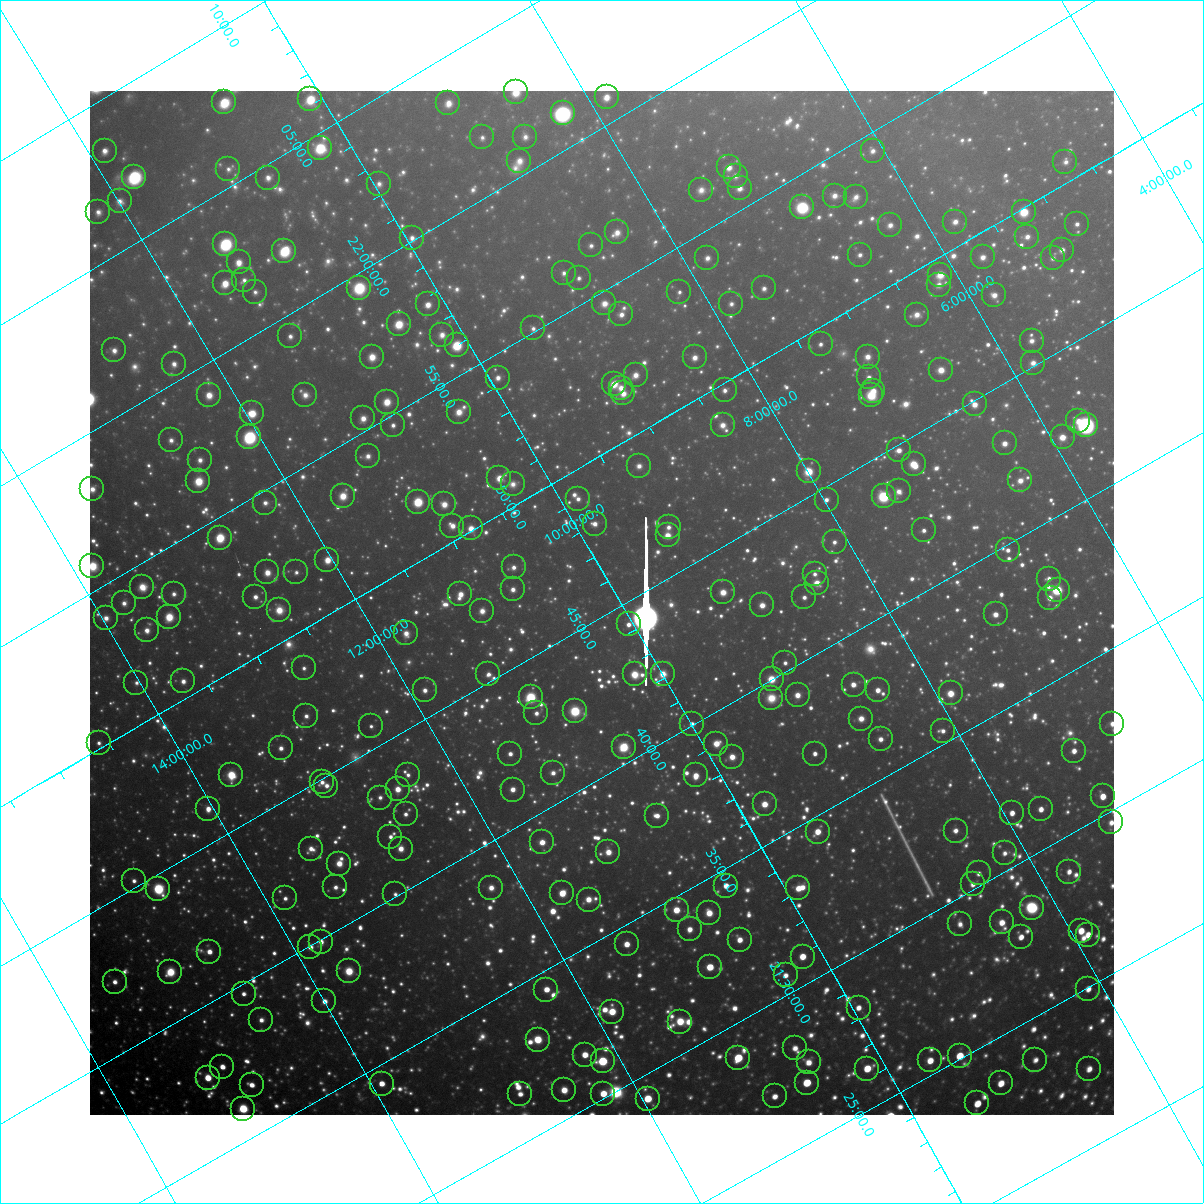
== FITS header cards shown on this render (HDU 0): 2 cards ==
NAXIS1  =                 1024 / Required FITS header
NAXIS2  =                 1024 / Required FITS header

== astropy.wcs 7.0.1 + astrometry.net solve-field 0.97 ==
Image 1024 x 1024 px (HDU 0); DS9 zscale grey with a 90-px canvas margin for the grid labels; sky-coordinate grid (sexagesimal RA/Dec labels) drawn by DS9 from the SOLVED WCS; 274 Tycho-2 reference stars matched to detected sources circled (green)
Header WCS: RA---TAN-SIP/DEC--TAN-SIP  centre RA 21:45:26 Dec +10:09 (326.36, +10.14 deg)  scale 31.7 arcsec/px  FOV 540.8' x 540.6'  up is +120 deg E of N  parity flipped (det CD > 0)
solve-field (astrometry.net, Tycho-2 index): VERIFIED the header's WCS against the Tycho-2 star catalogue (verified at 8 index scales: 11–298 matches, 0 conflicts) and refined it, rather than solving blind
Solved WCS: RA---TAN-SIP/DEC--TAN-SIP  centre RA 21:45:26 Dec +10:09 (326.36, +10.14 deg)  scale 31.7 arcsec/px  FOV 540.6' x 540.7'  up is +120 deg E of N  parity flipped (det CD > 0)
The solver's refit moves the header's centre by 1.6 arcsec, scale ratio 0.9997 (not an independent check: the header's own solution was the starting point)
Tycho-2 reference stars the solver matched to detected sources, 274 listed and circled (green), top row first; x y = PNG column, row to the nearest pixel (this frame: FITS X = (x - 90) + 1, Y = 1024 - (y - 91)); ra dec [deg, ICRS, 3 dp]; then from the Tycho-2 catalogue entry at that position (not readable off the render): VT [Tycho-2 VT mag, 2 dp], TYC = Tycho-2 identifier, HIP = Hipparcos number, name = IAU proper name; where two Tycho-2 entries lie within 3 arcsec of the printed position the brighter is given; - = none
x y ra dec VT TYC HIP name
516 92 330.663 +8.515 7.87 1135-27-1 - -
607 97 330.212 +7.852 7.99 1135-489-1 108663 -
310 99 331.544 +10.093 7.14 1140-1050-1 109117 -
224 102 331.914 +10.754 7.19 1140-823-1 109226 -
448 103 330.885 +9.071 8.43 1135-274-1 - -
563 113 330.288 +8.257 5.80 1135-877-1 108699 -
482 137 330.470 +8.972 9.38 1135-132-1 - -
525 137 330.279 +8.644 8.92 1135-1052-1 108696 -
320 148 331.130 +10.240 7.03 1139-952-1 108963 -
105 151 332.098 +11.870 8.47 1144-1408-1 - -
873 151 328.604 +6.084 8.94 557-543-1 108130 -
519 161 330.122 +8.796 9.16 1135-402-1 - -
1065 162 327.656 +4.681 9.41 552-1295-1 - -
729 167 329.124 +7.242 8.54 557-409-1 - -
228 169 331.389 +11.026 9.31 1140-103-1 - -
736 176 329.030 +7.228 9.31 557-67-1 - -
134 177 331.761 +11.768 7.04 1144-731-1 109181 -
268 178 331.142 +10.766 8.79 1139-896-1 - -
379 184 330.587 +9.959 9.34 1139-435-1 - -
740 188 328.917 +7.254 8.76 557-367-1 108239 -
701 190 329.078 +7.554 9.29 1122-360-1 108286 -
835 196 328.434 +6.570 8.82 557-1163-1 - -
856 197 328.330 +6.415 9.07 557-1154-1 108038 -
120 201 331.643 +11.988 8.97 1144-1048-1 - -
802 207 328.491 +6.865 6.23 557-1205-1 108090 -
98 212 331.658 +12.197 9.12 1144-950-1 109154 -
1024 212 327.464 +5.213 7.46 552-597-1 107764 -
955 222 327.697 +5.774 8.46 556-1145-1 - -
1077 224 327.137 +4.868 9.06 552-1178-1 - -
890 225 327.961 +6.281 9.00 556-434-1 - -
617 232 329.133 +8.378 8.87 1122-558-1 - -
1027 237 327.261 +5.297 9.06 552-741-1 - -
412 238 330.025 +9.954 9.04 1139-1487-1 - -
225 244 330.829 +11.387 5.81 1143-506-1 108875 -
591 245 329.152 +8.634 9.23 1122-8-1 - -
1062 250 327.006 +5.094 8.92 552-507-1 - -
284 251 330.506 +10.974 6.35 1139-756-1 108766 -
860 255 327.871 +6.641 9.18 556-883-1 - -
983 257 327.301 +5.723 8.78 556-1279-1 - -
707 258 328.531 +7.808 9.04 1122-270-1 - -
1053 258 326.983 +5.200 9.47 552-311-1 - -
239 262 330.628 +11.371 8.12 1143-1366-1 108806 -
564 273 329.066 +8.963 9.42 1122-123-1 - -
940 275 327.357 +6.121 8.35 556-1339-1 - -
579 278 328.959 +8.872 9.29 1122-271-1 - -
244 280 330.467 +11.409 9.27 1143-1146-1 - -
225 283 330.530 +11.568 7.84 1143-1548-1 - -
939 285 327.289 +6.176 9.12 556-826-1 - -
359 288 329.882 +10.576 7.18 1139-929-1 108566 -
764 288 328.045 +7.516 9.13 1122-920-1 - -
255 292 330.326 +11.381 9.50 1143-210-1 - -
679 292 328.398 +8.171 9.43 1122-1012-1 - -
994 295 326.963 +5.803 8.79 556-1033-1 - -
604 303 328.648 +8.792 8.92 1122-517-1 108143 -
428 304 329.441 +10.133 8.13 1139-161-1 108413 -
731 304 328.074 +7.831 9.56 1122-1192-1 - -
621 314 328.487 +8.711 8.75 1122-1459-1 - -
917 315 327.160 +6.475 9.03 556-798-1 - -
399 324 329.424 +10.440 7.34 1139-966-1 108408 -
533 328 328.779 +9.443 9.34 1126-1346-1 108187 -
442 335 329.145 +10.162 8.78 1126-1571-1 - -
290 336 329.826 +11.315 9.12 1143-602-1 - -
1032 341 326.449 +5.723 9.16 556-1133-1 - -
821 344 327.364 +7.334 9.25 556-154-1 - -
457 345 328.996 +10.097 7.17 1126-448-1 108263 -
114 350 330.524 +12.705 8.67 1143-619-1 108775 -
372 357 329.293 +10.790 8.23 1126-1585-1 - -
695 357 327.826 +8.347 8.61 1122-1390-1 107868 -
868 357 327.058 +7.032 8.69 556-232-1 107646 -
1033 363 326.275 +5.809 9.14 556-1374-1 - -
174 364 330.147 +12.316 8.98 1143-1525-1 - -
941 370 326.631 +6.535 7.87 556-959-1 - -
636 375 327.959 +8.873 8.94 1122-1065-1 - -
869 377 326.895 +7.117 9.24 556-927-1 - -
498 378 328.561 +9.930 8.85 1126-511-1 - -
614 384 327.986 +9.079 7.84 1122-901-1 107925 -
621 388 327.927 +9.042 8.41 1122-759-1 107902 -
725 390 327.438 +8.266 9.32 1121-1422-1 107754 -
873 391 326.771 +7.141 8.79 556-599-1 107559 -
623 393 327.871 +9.050 8.72 1122-865-1 - -
209 395 329.744 +12.194 8.32 1143-700-1 - -
305 395 329.306 +11.466 8.99 1130-1729-1 108367 -
871 395 326.745 +7.175 7.76 556-38-1 107549 -
387 402 328.881 +10.880 7.83 1126-16-1 108228 -
975 404 326.216 +6.433 8.14 555-962-1 - -
459 412 328.476 +10.380 8.40 1126-843-1 - -
252 413 329.406 +11.947 7.51 1143-1360-1 108396 -
363 418 328.861 +11.133 8.42 1126-988-1 - -
1078 421 325.633 +5.719 8.97 555-392-1 - -
393 425 328.673 +10.938 9.06 1126-1161-1 - -
723 425 327.183 +8.435 8.74 1121-640-1 - -
1086 425 325.564 +5.680 5.50 555-1663-1 107151 -
249 437 329.235 +12.076 5.54 1130-1972-1 108339 -
1063 437 325.577 +5.912 7.62 555-42-1 107153 -
171 440 329.570 +12.682 9.19 1143-89-1 - -
1005 443 325.785 +6.377 8.26 555-1244-1 - -
899 450 326.202 +7.209 8.37 555-43-1 - -
368 456 328.549 +11.266 9.03 1130-1398-1 - -
200 460 329.286 +12.554 9.19 1130-1806-1 - -
914 464 326.033 +7.158 7.49 555-887-1 - -
639 466 327.245 +9.253 9.14 1121-1093-1 107698 -
809 471 326.442 +7.988 7.33 1121-1547-1 107447 -
499 478 327.781 +10.368 7.93 1126-1094-1 107858 -
1020 480 325.432 +6.421 8.47 555-1126-1 107107 -
198 481 329.127 +12.659 7.86 1130-1661-1 108307 -
513 484 327.674 +10.292 9.35 1126-794-1 - -
92 489 329.554 +13.494 8.59 1147-676-1 - -
899 491 325.888 +7.392 9.39 555-1089-1 - -
343 496 328.354 +11.634 7.92 1130-768-1 108051 -
884 496 325.916 +7.529 6.60 1121-1130-1 107271 -
578 499 327.266 +9.862 9.08 1125-1549-1 - -
827 500 326.146 +7.977 8.97 1121-1040-1 - -
418 502 327.966 +11.091 6.68 1126-413-1 107919 -
265 503 328.656 +12.253 9.21 1130-1130-1 - -
444 504 327.828 +10.902 8.34 1126-443-1 - -
595 524 326.999 +9.846 8.81 1125-2072-1 - -
452 526 327.624 +10.935 8.71 1126-185-1 107811 -
669 527 326.639 +9.299 9.28 1121-541-1 - -
471 528 327.521 +10.807 7.88 1126-200-1 107780 -
924 530 325.477 +7.372 9.24 555-717-1 107118 -
668 535 326.581 +9.342 7.67 1121-767-1 107495 -
220 538 328.592 +12.751 6.61 1130-233-1 108127 -
835 542 325.784 +8.103 9.27 1121-1170-1 - -
1008 550 324.954 +6.820 9.01 555-979-1 106962 -
327 560 327.928 +12.036 7.63 1130-1171-1 107903 -
92 566 328.956 +13.839 7.86 1134-801-1 108249 -
514 567 327.027 +10.656 8.98 1125-883-1 - -
267 572 328.105 +12.547 8.29 1130-1367-1 - -
296 572 327.976 +12.327 9.64 1130-513-1 - -
815 574 325.626 +8.394 9.55 1121-354-1 - -
1049 579 324.555 +6.633 9.43 555-29-1 - -
817 583 325.547 +8.415 8.53 1121-838-1 107146 -
142 587 328.565 +13.557 8.64 1134-1052-1 - -
513 589 326.860 +10.760 8.69 1125-1069-1 - -
1058 590 324.432 +6.618 6.18 555-1661-1 106783 -
723 592 325.893 +9.172 7.87 1121-1053-1 - -
174 594 328.367 +13.351 9.42 1134-1772-1 - -
460 594 327.059 +11.178 8.21 1125-214-1 107647 -
255 597 327.971 +12.747 8.74 1130-61-1 - -
804 597 325.492 +8.575 9.15 1120-184-1 - -
1050 598 324.404 +6.710 9.47 555-121-1 - -
124 603 328.523 +13.767 9.10 1134-1030-1 - -
762 605 325.619 +8.931 8.31 1121-1005-1 107169 -
279 610 327.758 +12.626 8.82 1130-653-1 107848 -
482 611 326.832 +11.089 8.59 1125-836-1 - -
996 614 324.514 +7.195 8.65 555-129-1 - -
169 617 328.208 +13.489 7.47 1134-1169-1 108002 -
106 618 328.489 +13.969 9.00 1134-534-1 - -
629 624 326.068 +10.034 8.81 1125-2001-1 - -
147 630 328.207 +13.716 8.54 1134-1734-1 108001 -
406 633 327.003 +11.766 8.91 1129-1655-1 107628 -
785 663 325.072 +9.010 9.44 1120-729-1 - -
304 668 327.195 +12.696 9.64 1129-1861-1 - -
488 674 326.312 +11.321 9.58 1129-445-1 - -
635 674 325.654 +10.208 7.59 1125-1349-1 107184 -
663 674 325.532 +9.992 8.47 1125-1426-1 - -
772 679 325.008 +9.185 6.99 1120-161-1 106981 -
183 681 327.642 +13.668 9.02 1134-1771-1 - -
136 683 327.845 +14.027 9.74 1134-828-1 - -
854 685 324.603 +8.585 8.25 1120-776-1 106841 -
425 690 326.475 +11.877 8.86 1129-1994-1 107461 -
878 690 324.451 +8.423 8.48 1120-1518-1 - -
951 693 324.105 +7.883 7.80 1120-1401-1 106677 -
798 695 324.768 +9.056 8.54 1120-523-1 - -
531 697 325.943 +11.101 7.31 1125-772-1 107280 -
771 698 324.861 +9.270 9.03 1120-327-1 - -
575 711 325.637 +10.824 6.03 1125-925-1 107173 -
536 713 325.793 +11.127 9.33 1125-1382-1 - -
306 716 326.812 +12.891 9.42 1129-124-1 - -
861 719 324.306 +8.674 8.67 1120-470-1 - -
692 724 325.015 +9.987 8.96 1124-904-1 - -
1112 724 323.167 +6.786 9.30 554-1643-1 - -
371 726 326.439 +12.444 9.66 1129-1647-1 - -
943 731 323.851 +8.105 9.49 1120-1326-1 - -
881 739 324.062 +8.616 9.05 1120-1110-1 106664 -
99 743 327.548 +14.578 9.62 1134-354-1 - -
716 744 324.754 +9.888 7.96 1124-1088-1 106895 -
624 747 325.139 +10.612 7.03 1124-401-1 107028 -
281 748 326.676 +13.226 8.94 1133-839-1 - -
1074 751 323.124 +7.195 8.75 554-1335-1 106357 -
510 754 325.597 +11.505 8.92 1129-433-1 - -
815 754 324.240 +9.181 8.97 1120-423-1 - -
732 757 324.581 +9.826 8.42 1124-1552-1 - -
553 773 325.256 +11.263 9.32 1128-1642-1 107062 -
231 775 326.693 +13.720 6.70 1133-1901-1 107531 -
408 775 325.892 +12.377 9.68 1129-1368-1 - -
696 775 324.599 +10.185 8.07 1124-2040-1 106839 -
322 782 326.224 +13.062 9.02 1129-572-1 107375 -
326 786 326.177 +13.043 9.32 1129-1881-1 - -
398 789 325.827 +12.518 7.90 1129-1437-1 107246 -
513 790 325.308 +11.643 8.44 1128-960-1 - -
1103 796 322.650 +7.174 7.92 554-430-1 106195 -
380 798 325.842 +12.689 9.74 1129-466-1 - -
765 804 324.071 +9.785 7.94 1124-1296-1 106666 -
208 809 326.534 +14.043 8.27 1133-1356-1 - -
1041 809 322.820 +7.700 8.56 1119-807-1 - -
1012 813 322.917 +7.936 8.46 1119-251-1 - -
406 814 325.596 +12.567 9.25 1129-928-1 - -
657 816 324.458 +10.655 9.09 1124-1349-1 - -
1111 822 322.413 +7.223 9.19 541-1777-1 - -
956 831 323.028 +8.442 9.21 1119-1340-1 106330 -
818 832 323.624 +9.500 7.96 1124-1756-3 106519 -
390 837 325.489 +12.781 9.10 1128-713-1 - -
542 842 324.765 +11.650 8.32 1128-1656-1 106902 -
311 849 325.756 +13.439 9.38 1133-215-1 - -
401 849 325.349 +12.756 8.46 1128-607-1 107085 -
608 852 324.392 +11.187 8.31 1124-939-1 106760 -
1005 853 322.640 +8.169 9.19 1119-393-1 - -
339 864 325.511 +13.289 8.27 1132-1070-1 107131 -
1069 872 322.220 +7.757 8.79 1119-1083-1 106054 -
979 873 322.597 +8.454 9.37 1119-1126-1 - -
134 881 326.307 +14.920 9.40 1133-234-1 107401 -
973 884 322.538 +8.547 9.42 1119-762-1 - -
726 886 323.609 +10.435 8.15 1123-636-1 106516 -
335 887 325.341 +13.420 9.35 1132-500-1 - -
491 888 324.638 +12.238 8.92 1128-1479-1 - -
798 888 323.270 +9.894 8.31 1123-544-1 - -
158 889 326.131 +14.772 6.02 1133-1258-1 107350 -
562 893 324.277 +11.719 7.25 1128-522-1 106725 -
395 894 325.018 +12.996 9.97 1128-81-1 - -
285 898 325.482 +13.851 9.47 1132-1278-1 - -
589 900 324.113 +11.545 8.65 1128-384-1 - -
1032 908 322.103 +8.196 6.60 1119-873-1 106021 -
677 910 323.640 +10.919 7.97 1124-733-1 106526 -
709 913 323.472 +10.682 8.15 1123-1103-1 106471 -
1002 922 322.119 +8.489 8.72 1119-1471-1 - -
960 924 322.288 +8.816 9.33 1119-992-1 - -
690 929 323.432 +10.902 8.70 1123-299-1 106460 -
1081 931 321.712 +7.921 8.04 1119-975-1 105896 -
1088 935 321.654 +7.885 8.33 1106-1193-1 - -
1021 937 321.924 +8.405 8.61 1119-1477-1 105968 -
740 940 323.130 +10.565 8.51 1123-791-1 - -
321 942 324.981 +13.768 8.78 1132-426-1 - -
627 944 323.594 +11.448 8.37 1127-998-1 - -
310 947 324.987 +13.872 8.91 1132-1844-1 - -
209 952 325.407 +14.659 8.35 1132-1853-1 107099 -
803 957 322.724 +10.157 7.89 1123-394-1 106221 -
710 967 323.049 +10.911 7.21 1123-293-1 106337 -
349 971 324.624 +13.684 7.76 1132-1964-1 106850 -
170 972 325.424 +15.042 7.37 1665-1289-1 107105 -
786 975 322.653 +10.369 8.94 1123-490-1 - -
115 982 325.600 +15.505 9.14 1665-297-1 - -
1088 989 321.237 +8.117 8.61 1106-1220-1 - -
546 990 323.598 +12.257 8.11 1127-542-1 106513 -
244 994 324.922 +14.581 9.05 1132-1367-1 - -
324 1001 324.498 +14.000 8.97 1132-724-1 - -
859 1008 322.085 +9.951 8.73 1123-2179-1 - -
612 1012 323.135 +11.851 7.92 1127-1372-1 106361 -
261 1020 324.636 +14.561 9.51 1132-561-1 - -
680 1022 322.758 +11.374 8.22 1127-1262-1 106232 -
538 1040 323.246 +12.540 7.50 1127-793-1 106397 -
795 1048 322.049 +10.611 8.80 1123-1730-1 106005 -
585 1055 322.919 +12.245 8.31 1127-98-1 - -
960 1056 321.274 +9.384 7.44 1110-2259-1 105747 -
738 1058 322.220 +11.085 7.37 1123-2302-1 106053 -
930 1060 321.366 +9.630 8.34 1110-1509-1 105785 -
1035 1060 320.918 +8.825 8.95 1106-532-1 - -
603 1061 322.790 +12.137 6.09 1127-2451-1 106243 -
809 1062 321.878 +10.568 9.03 1123-2112-1 105958 -
222 1067 324.444 +15.058 8.33 1665-1661-1 106788 -
867 1069 321.575 +10.145 7.61 1110-1135-1 105847 -
1089 1069 320.619 +8.454 8.69 1106-1846-1 105538 -
208 1078 324.424 +15.216 7.54 1665-1497-1 106775 -
807 1083 321.728 +10.668 7.01 1123-1902-1 105902 -
1001 1083 320.886 +9.188 8.11 1106-85-1 - -
382 1084 323.597 +13.920 8.24 1131-1258-1 106512 -
252 1085 324.169 +14.913 8.47 1132-47-1 - -
564 1090 322.735 +12.555 8.61 1127-501-1 106222 -
520 1094 322.899 +12.907 9.01 1127-183-1 106282 -
603 1094 322.535 +12.271 7.68 1127-856-1 106157 -
775 1096 321.763 +10.973 8.78 1123-1840-1 - -
648 1099 322.300 +11.953 7.47 1127-2231-1 106075 -
977 1103 320.831 +9.453 7.76 1110-1975-1 105597 -
243 1109 324.021 +15.082 6.62 1665-1555-1 106643 -